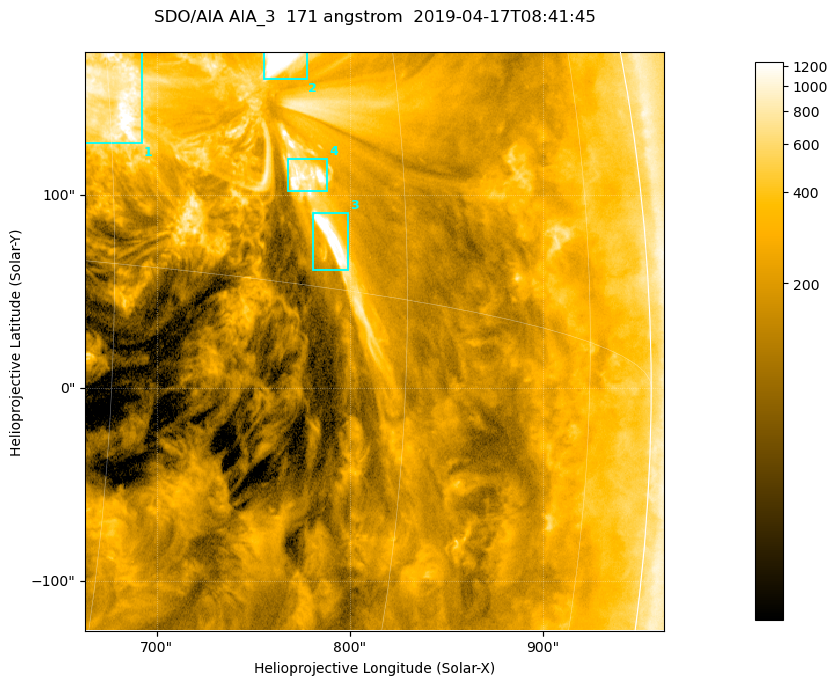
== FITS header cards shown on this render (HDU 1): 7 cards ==
TELESCOP= 'SDO/AIA '           / For AIA: SDO/AIA
INSTRUME= 'AIA_3   '           / For AIA: AIA_ATA1, AIA_ATA2, AIA_ATA3 or AIA_AT
WAVELNTH=                  171 / [angstrom] Wavelength
WAVEUNIT= 'angstrom'           / Wavelength unit: angstrom
DATE-OBS= '2019-04-17T08:41:45.346' / [ISO] Date when observation started; ISO 8
CTYPE1  = 'HPLN-TAN'           / CTYPE1; Typically HPLN
CTYPE2  = 'HPLT-TAN'           / CTYPE2; Typically HPLT

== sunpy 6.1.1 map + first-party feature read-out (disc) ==
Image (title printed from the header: SDO/AIA AIA_3  171 angstrom  2019-04-17T08:41:45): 500 x 500 px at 0.599 arcsec/px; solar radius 956 arcsec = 1595 px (partial field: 3.0% of the solar disc is inside the frame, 96% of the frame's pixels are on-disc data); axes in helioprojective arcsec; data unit not stated in the header (colour bar unlabelled)
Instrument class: DISC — disc imager (sunpy class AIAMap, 171 A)
Bright regions (active regions / flare kernels): reference = the on-disc median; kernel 5 px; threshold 5 sigma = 575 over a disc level ~193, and >= 1.15x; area >= 250 px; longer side >= 6 px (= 3.6 arcsec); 4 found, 4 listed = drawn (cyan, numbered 1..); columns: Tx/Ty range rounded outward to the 2 arcsec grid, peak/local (2 s.f.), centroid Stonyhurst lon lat
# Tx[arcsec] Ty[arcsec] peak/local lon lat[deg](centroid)
1 662..694 126..174 8.9 +45 +5
2 754..778 160..174 14 +53 +7
3 780..800 60..92 8.7 +56 +2
4 768..788 102..120 8.1 +54 +3
Off-limb structures (1.02-1.3 R_sun): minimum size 125 px: none found